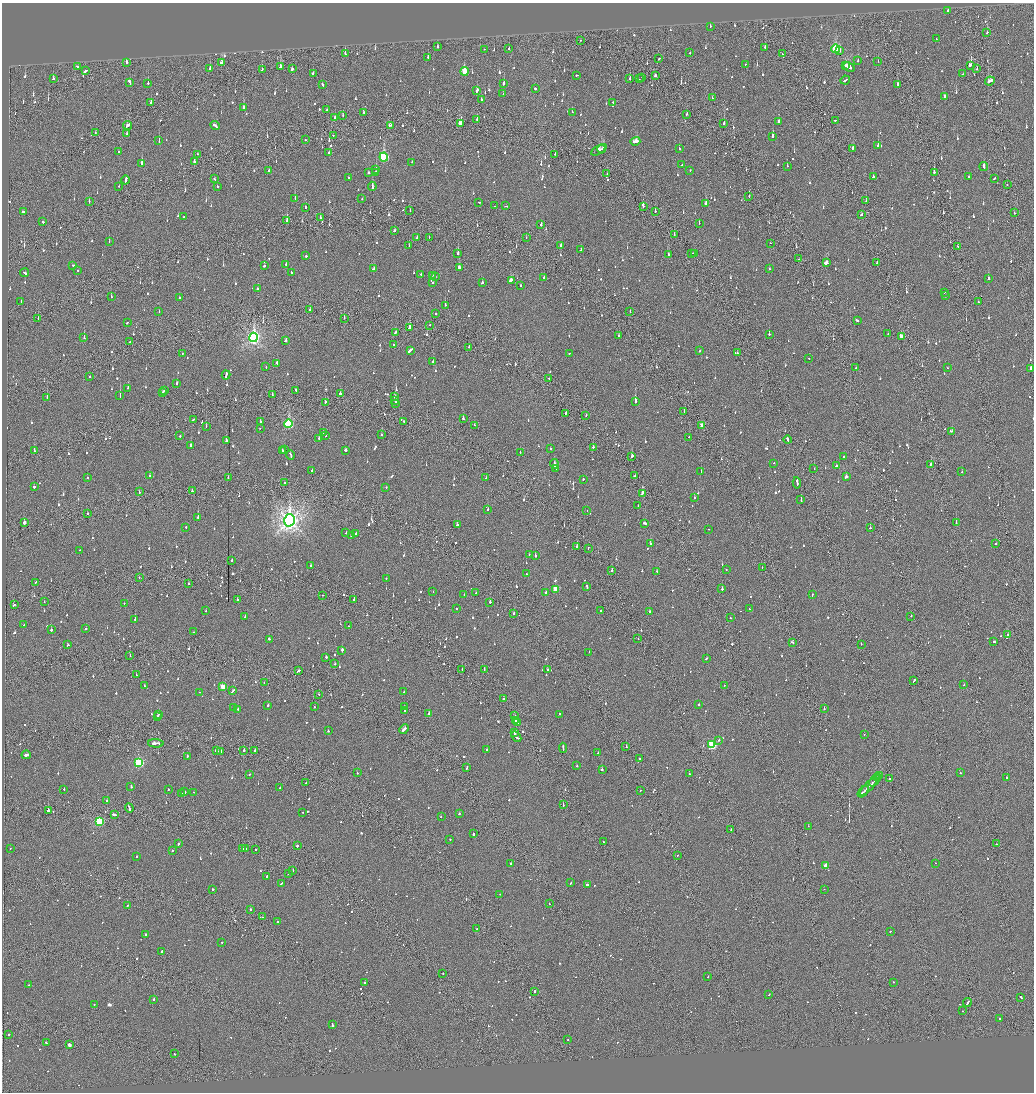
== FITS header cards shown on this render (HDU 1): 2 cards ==
NAXIS1  =                 2064
NAXIS2  =                 2180

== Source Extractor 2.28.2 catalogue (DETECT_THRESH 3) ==
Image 2064 x 2180 px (HDU 1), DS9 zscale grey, zoomed out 1/2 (1 PNG px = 2 x 2 image px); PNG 1036 x 1094 px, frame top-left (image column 1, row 2179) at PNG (2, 3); each listed source drawn as its Kron ellipse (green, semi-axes under 4 px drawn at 4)
Background -0.105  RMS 0.066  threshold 0.199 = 3 sigma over >= 5 px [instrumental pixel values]
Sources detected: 1416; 61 cannot appear on this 1/2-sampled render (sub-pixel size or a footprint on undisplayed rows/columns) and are neither listed nor drawn; of the other 1355, the 500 brightest by FLUX_AUTO listed and drawn (855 fainter detections omitted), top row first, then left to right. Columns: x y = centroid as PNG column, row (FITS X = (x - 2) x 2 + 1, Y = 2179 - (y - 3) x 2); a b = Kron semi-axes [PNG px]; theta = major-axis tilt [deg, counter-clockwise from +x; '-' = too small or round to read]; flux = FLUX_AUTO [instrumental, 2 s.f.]
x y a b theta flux
948 11 2 2 - 88
710 26 2 2 - 50
987 32 2 2 - 79
936 39 2 2 - 58
581 40 2 1 - 91
437 47 2 2 - 240
765 47 2 1 - 220
509 48 2 2 - 76
484 49 2 1 - 53
835 49 4 3 - 740
839 51 2 2 - 140
690 53 2 2 - 110
782 53 2 2 - 50
345 54 3 2 - 96
428 57 2 2 - 120
659 59 3 2 - 110
858 61 2 2 - 79
878 61 2 1 - 65
126 62 2 2 - 230
221 63 3 3 - 88
745 64 2 2 - 51
970 65 3 2 - 600
77 66 2 2 - 68
845 66 2 1 - 83
281 67 3 3 - 130
849 67 6 2 -29 280
210 68 2 2 - 150
292 69 3 2 - 86
977 69 3 2 - 54
262 70 3 2 - 140
85 71 4 2 - 130
465 71 4 3 - 370
313 73 3 2 - 64
963 74 2 2 - 200
577 75 3 1 - 84
655 76 3 2 - 85
642 77 2 2 - 55
53 79 2 2 - 210
630 79 2 2 - 70
639 79 2 1 - 170
845 80 5 2 - 210
990 81 5 2 - 280
130 82 4 2 - 270
504 83 3 2 - 140
148 84 2 2 - 340
322 84 3 2 - 110
897 85 3 2 - 85
535 88 3 2 - 97
477 90 3 2 - 120
503 94 2 1 - 53
945 97 3 3 - 71
712 98 2 1 - 61
481 100 2 2 - 63
613 102 2 2 - 57
151 103 3 2 - 200
244 108 3 2 - 240
326 110 2 2 - 98
364 112 2 1 - 54
572 112 2 2 - 63
687 114 3 1 - 230
343 115 2 1 - 52
335 117 2 2 - 310
477 120 4 1 - 140
835 120 2 2 - 65
779 121 2 2 - 190
460 123 3 2 - 170
724 123 3 2 - 150
127 125 4 2 - 150
390 125 4 2 - 130
215 126 5 2 - 170
96 132 2 1 - 64
127 134 3 2 - 66
333 135 2 2 - 53
773 136 3 2 - 150
305 140 2 1 - 51
159 141 3 2 - 78
635 141 5 3 - 210
878 145 2 2 - 200
853 148 2 2 - 110
602 149 4 1 - 150
679 149 2 2 - 140
599 150 8 3 31 160
118 152 2 2 - 59
329 153 2 2 - 65
197 154 2 2 - 54
555 154 2 2 - 49
384 157 4 4 - 1100
194 162 3 2 - 350
412 162 2 2 - 72
142 163 3 2 - 170
682 165 3 2 - 87
787 166 2 2 - 58
984 166 4 2 - 190
376 169 2 2 - 84
690 170 2 2 - 54
269 171 2 2 - 310
375 172 2 2 - 88
934 172 2 1 - 300
368 173 2 2 - 130
607 174 3 2 - 50
873 176 2 2 - 410
969 177 2 2 - 57
348 178 2 2 - 130
994 178 2 2 - 83
214 179 2 2 - 66
126 180 4 2 - 170
1007 184 2 2 - 69
119 186 2 2 - 53
217 186 2 2 - 67
372 186 4 2 - 580
749 196 2 1 - 80
295 198 3 2 - 96
362 199 2 2 - 50
866 201 2 1 - 100
89 202 3 1 - 54
478 202 2 1 - 100
706 203 3 2 - 210
494 206 2 1 - 92
506 206 4 2 - 150
643 206 2 1 - 350
306 208 2 2 - 96
410 211 2 2 - 54
655 211 2 2 - 57
23 212 4 2 - 510
1014 213 2 1 - 84
861 214 3 2 - 180
184 217 2 2 - 52
320 218 2 2 - 49
287 221 3 2 - 290
43 222 2 2 - 160
699 223 2 1 - 100
541 225 3 2 - 210
394 231 2 2 - 68
674 235 2 1 - 54
429 237 2 1 - 67
526 237 2 1 - 60
417 238 4 2 - 250
109 241 2 2 - 94
770 243 2 1 - 55
409 246 2 2 - 56
561 246 2 2 - 110
957 247 2 1 - 63
581 250 3 2 - 280
458 253 2 2 - 270
691 253 4 2 - 150
695 253 3 2 - 140
668 255 2 2 - 130
306 256 2 2 - 220
799 259 2 1 - 100
877 262 2 1 - 110
826 263 3 2 - 170
286 264 2 2 - 74
73 265 3 2 - 95
264 265 2 2 - 130
459 268 3 2 - 200
374 269 3 2 - 120
769 269 2 2 - 59
77 270 2 2 - 58
291 272 2 2 - 73
24 273 4 2 - 200
421 274 2 2 - 120
432 275 2 2 - 65
435 276 2 2 - 52
544 277 2 2 - 68
988 278 2 2 - 230
511 280 4 3 - 180
482 282 2 2 - 59
433 283 2 2 - 85
520 286 2 2 - 110
258 289 2 2 - 91
944 292 2 2 - 58
945 296 2 2 - 73
111 297 2 2 - 66
179 297 2 2 - 58
21 301 2 2 - 92
978 302 3 1 - 62
445 305 2 1 - 120
310 309 2 1 - 290
159 311 2 2 - 50
630 312 2 2 - 59
435 313 2 2 - 67
38 318 2 1 - 140
344 318 2 1 - 94
857 320 3 2 - 430
127 323 2 2 - 53
430 325 2 2 - 83
410 327 3 2 - 430
395 332 3 2 - 97
769 334 2 2 - 160
888 334 2 2 - 84
619 336 2 2 - 250
902 336 3 3 - 180
254 337 4 4 - 3900
84 338 2 2 - 230
285 341 3 2 - 150
130 342 2 2 - 130
393 345 2 2 - 370
469 347 2 2 - 54
410 350 4 2 - 370
700 351 2 2 - 54
569 353 2 1 - 58
737 353 2 2 - 56
182 354 2 2 - 63
809 358 2 2 - 71
433 362 2 2 - 120
277 363 3 2 - 110
266 367 2 2 - 76
856 368 2 1 - 170
947 368 2 1 - 51
1030 369 2 1 - 130
226 375 4 2 - 160
89 376 2 2 - 67
549 378 2 2 - 66
177 383 2 2 - 81
128 388 2 2 - 120
164 390 3 2 - 120
296 390 2 2 - 100
162 392 2 1 - 64
340 394 2 2 - 210
272 395 2 1 - 53
120 396 3 2 - 370
47 397 4 2 - 270
395 397 2 1 - 190
395 401 3 2 - 180
635 401 3 2 - 440
325 402 2 1 - 260
396 403 2 2 - 120
684 412 2 1 - 110
566 413 3 2 - 79
586 415 2 2 - 75
463 419 3 2 - 230
193 420 2 2 - 92
404 421 2 1 - 79
260 422 2 2 - 100
288 424 4 3 - 1300
474 425 2 2 - 99
206 426 2 2 - 55
702 426 3 3 - 180
260 428 2 1 - 75
951 431 4 2 - 150
323 432 2 2 - 70
326 435 2 2 - 53
382 435 2 2 - 110
180 436 2 2 - 64
689 437 2 2 - 88
319 438 2 2 - 58
226 440 2 2 - 980
787 440 4 2 - 150
191 445 2 2 - 320
593 447 2 2 - 120
550 449 2 2 - 55
34 450 2 2 - 64
282 450 3 2 - 140
284 450 2 2 - 58
345 450 3 2 - 150
520 452 2 2 - 63
291 455 5 2 - 180
632 456 3 2 - 88
843 457 2 2 - 880
774 463 2 2 - 75
554 464 4 2 - 170
931 464 2 2 - 150
836 466 3 2 - 6300
814 468 3 1 - 120
555 469 2 2 - 140
312 471 2 2 - 73
701 472 2 2 - 100
962 472 2 2 - 170
634 475 3 1 - 110
150 476 2 2 - 59
87 477 2 2 - 75
846 477 3 2 - 120
228 478 2 1 - 53
486 478 2 2 - 60
583 479 2 2 - 73
285 483 2 1 - 56
797 483 5 2 - 380
34 487 2 2 - 240
386 487 2 2 - 49
192 491 2 2 - 58
139 492 2 2 - 58
643 493 4 2 - 500
694 498 2 2 - 81
801 500 3 2 - 120
638 506 2 1 - 190
488 510 2 2 - 100
587 510 2 1 - 55
87 513 2 2 - 98
198 517 2 2 - 290
289 520 6 5 - 9300
956 522 2 1 - 49
24 523 3 2 - 1700
645 523 3 2 - 110
457 525 2 2 - 96
186 527 2 2 - 62
870 528 2 2 - 210
708 529 2 1 - 57
346 533 2 2 - 89
356 533 2 2 - 66
351 536 2 2 - 260
650 544 2 2 - 280
995 544 2 2 - 99
577 546 2 2 - 130
588 548 2 1 - 55
80 550 2 1 - 55
529 554 2 2 - 61
535 556 2 2 - 130
232 560 2 1 - 310
310 565 2 2 - 59
762 567 2 1 - 120
726 570 2 2 - 94
612 571 2 2 - 370
657 571 2 2 - 83
527 574 2 2 - 63
139 577 2 1 - 86
386 578 2 2 - 85
35 582 3 2 - 51
189 583 2 2 - 83
587 586 4 2 - 110
556 589 3 3 - 340
722 589 2 2 - 120
433 592 2 1 - 55
546 592 3 2 - 63
476 593 3 2 - 120
464 594 2 2 - 56
323 595 2 2 - 87
812 595 3 2 - 52
237 599 2 2 - 55
354 599 4 1 - 99
44 602 2 2 - 63
490 602 2 2 - 110
124 603 2 2 - 57
14 605 3 2 - 130
456 609 2 2 - 170
749 609 2 1 - 200
206 611 2 2 - 50
600 611 2 2 - 58
649 612 2 2 - 100
514 613 2 2 - 82
245 616 2 2 - 60
911 616 2 2 - 54
730 618 2 2 - 49
135 619 2 2 - 55
24 625 2 1 - 96
348 626 2 2 - 55
86 629 2 2 - 91
51 630 2 2 - 270
194 632 2 2 - 100
1008 635 2 2 - 220
269 639 2 2 - 170
638 639 2 1 - 68
792 642 3 2 - 85
994 642 2 2 - 54
861 644 2 2 - 49
68 645 3 2 - 65
342 650 2 2 - 280
589 652 2 1 - 92
130 656 2 1 - 51
326 657 2 2 - 76
706 659 2 2 - 93
335 664 2 2 - 170
462 669 2 1 - 73
484 670 4 2 - 120
547 670 2 2 - 100
298 671 4 2 - 150
136 675 2 2 - 72
914 681 3 2 - 200
264 683 2 2 - 50
724 685 2 1 - 69
964 685 2 1 - 120
145 686 2 2 - 61
223 687 3 3 - 320
233 691 4 2 - 130
199 692 2 1 - 49
404 692 2 2 - 83
319 694 2 1 - 80
504 699 2 2 - 120
699 704 2 2 - 80
268 705 2 2 - 56
314 707 2 2 - 73
404 707 2 2 - 70
234 708 2 1 - 170
824 708 2 1 - 57
238 709 2 2 - 73
405 710 2 2 - 53
429 713 3 2 - 130
158 714 2 1 - 68
559 714 2 2 - 73
515 716 2 2 - 63
157 717 3 2 - 250
515 720 2 2 - 180
518 722 2 1 - 360
404 729 5 2 - 300
328 731 2 2 - 70
514 733 2 2 - 150
864 735 2 1 - 100
516 737 6 2 -49 340
719 740 2 2 - 350
156 743 8 2 -2 300
712 745 3 3 - 930
626 747 2 2 - 170
563 748 5 2 - 200
244 750 2 2 - 290
255 750 3 2 - 120
487 750 2 2 - 81
216 751 3 2 - 160
221 751 3 2 - 170
598 753 2 2 - 52
26 755 5 2 - 310
187 756 2 2 - 110
640 759 2 2 - 140
139 762 4 3 - 1200
577 766 2 2 - 62
467 768 3 2 - 110
602 770 2 2 - 280
357 773 2 2 - 55
960 773 2 1 - 77
249 774 2 2 - 81
689 774 2 2 - 230
880 775 4 2 - 270
878 777 2 2 - 140
1007 777 2 2 - 50
889 779 2 1 - 50
875 781 7 1 43 260
306 783 3 2 - 99
131 786 3 2 - 96
868 787 11 2 46 480
280 788 2 2 - 53
64 789 2 2 - 51
168 789 2 2 - 59
640 790 2 1 - 51
185 792 2 2 - 59
194 792 2 1 - 55
863 792 7 2 46 260
182 793 2 2 - 78
107 801 2 2 - 69
563 804 3 2 - 110
129 808 5 2 - 300
48 811 2 1 - 1500
303 812 2 2 - 51
114 814 4 2 - 150
459 814 2 2 - 140
441 817 2 1 - 51
100 822 3 3 - 860
808 826 2 1 - 75
731 830 2 1 - 52
473 834 2 2 - 180
450 839 2 2 - 56
603 842 2 2 - 49
178 844 2 2 - 91
996 844 2 2 - 62
297 846 2 2 - 1000
10 848 2 2 - 62
242 848 2 2 - 72
246 849 2 1 - 54
255 850 2 2 - 52
172 851 2 1 - 95
677 855 2 1 - 140
137 856 2 2 - 61
511 863 2 2 - 160
935 863 2 2 - 58
826 865 3 3 - 190
293 870 2 1 - 51
288 874 2 1 - 79
267 877 3 2 - 140
282 883 3 2 - 170
570 883 2 2 - 52
587 884 3 2 - 120
213 889 2 2 - 130
824 889 2 2 - 51
500 894 2 2 - 49
549 904 2 1 - 110
127 906 2 2 - 59
250 910 2 2 - 190
262 917 2 1 - 220
277 922 2 2 - 69
477 929 2 2 - 53
890 931 2 2 - 110
145 935 3 2 - 90
222 942 2 2 - 67
161 951 3 2 - 96
443 973 2 2 - 77
707 977 2 1 - 51
893 982 2 2 - 59
365 983 2 2 - 61
28 985 2 2 - 52
535 991 2 2 - 330
769 994 2 2 - 53
1021 997 2 2 - 170
153 999 2 2 - 150
967 1003 4 2 - 210
94 1005 2 2 - 52
962 1011 2 2 - 170
999 1019 2 2 - 90
332 1025 3 2 - 130
9 1034 2 2 - 56
568 1039 2 1 - 50
46 1043 3 2 - 450
69 1045 3 2 - 62
174 1054 2 2 - 76
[855 fainter detections neither listed nor drawn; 61 sub-pixel or undisplayed-footprint detections neither listed nor drawn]